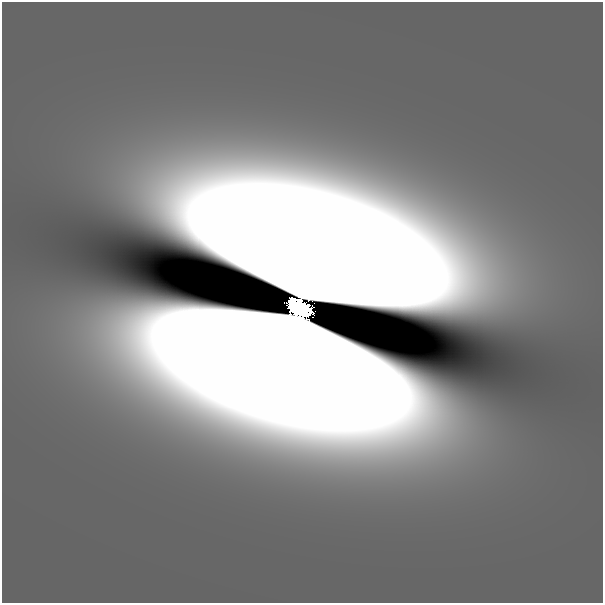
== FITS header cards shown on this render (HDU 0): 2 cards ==
NAXIS1  =                  601
NAXIS2  =                  601

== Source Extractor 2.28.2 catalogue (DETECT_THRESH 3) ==
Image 601 x 601 px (HDU 0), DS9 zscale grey, 1 PNG px = 1 image px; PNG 605 x 605 px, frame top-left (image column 1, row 601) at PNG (2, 2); no overlay
Background 3.19e-10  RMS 3.4e-10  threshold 1.01e-09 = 3 sigma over >= 5 px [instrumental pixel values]
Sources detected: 4; all 4 listed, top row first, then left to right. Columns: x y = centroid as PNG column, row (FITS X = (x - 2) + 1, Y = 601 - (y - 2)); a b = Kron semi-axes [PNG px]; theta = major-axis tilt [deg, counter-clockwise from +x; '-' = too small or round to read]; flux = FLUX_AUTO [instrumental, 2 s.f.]
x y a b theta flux
299 99 27 10 -1 8.2e-07
309 299 10 5 -37 1.7e-01
293 301 8 7 - 9.6e-01
300 308 24 16 -19 4.6e+00